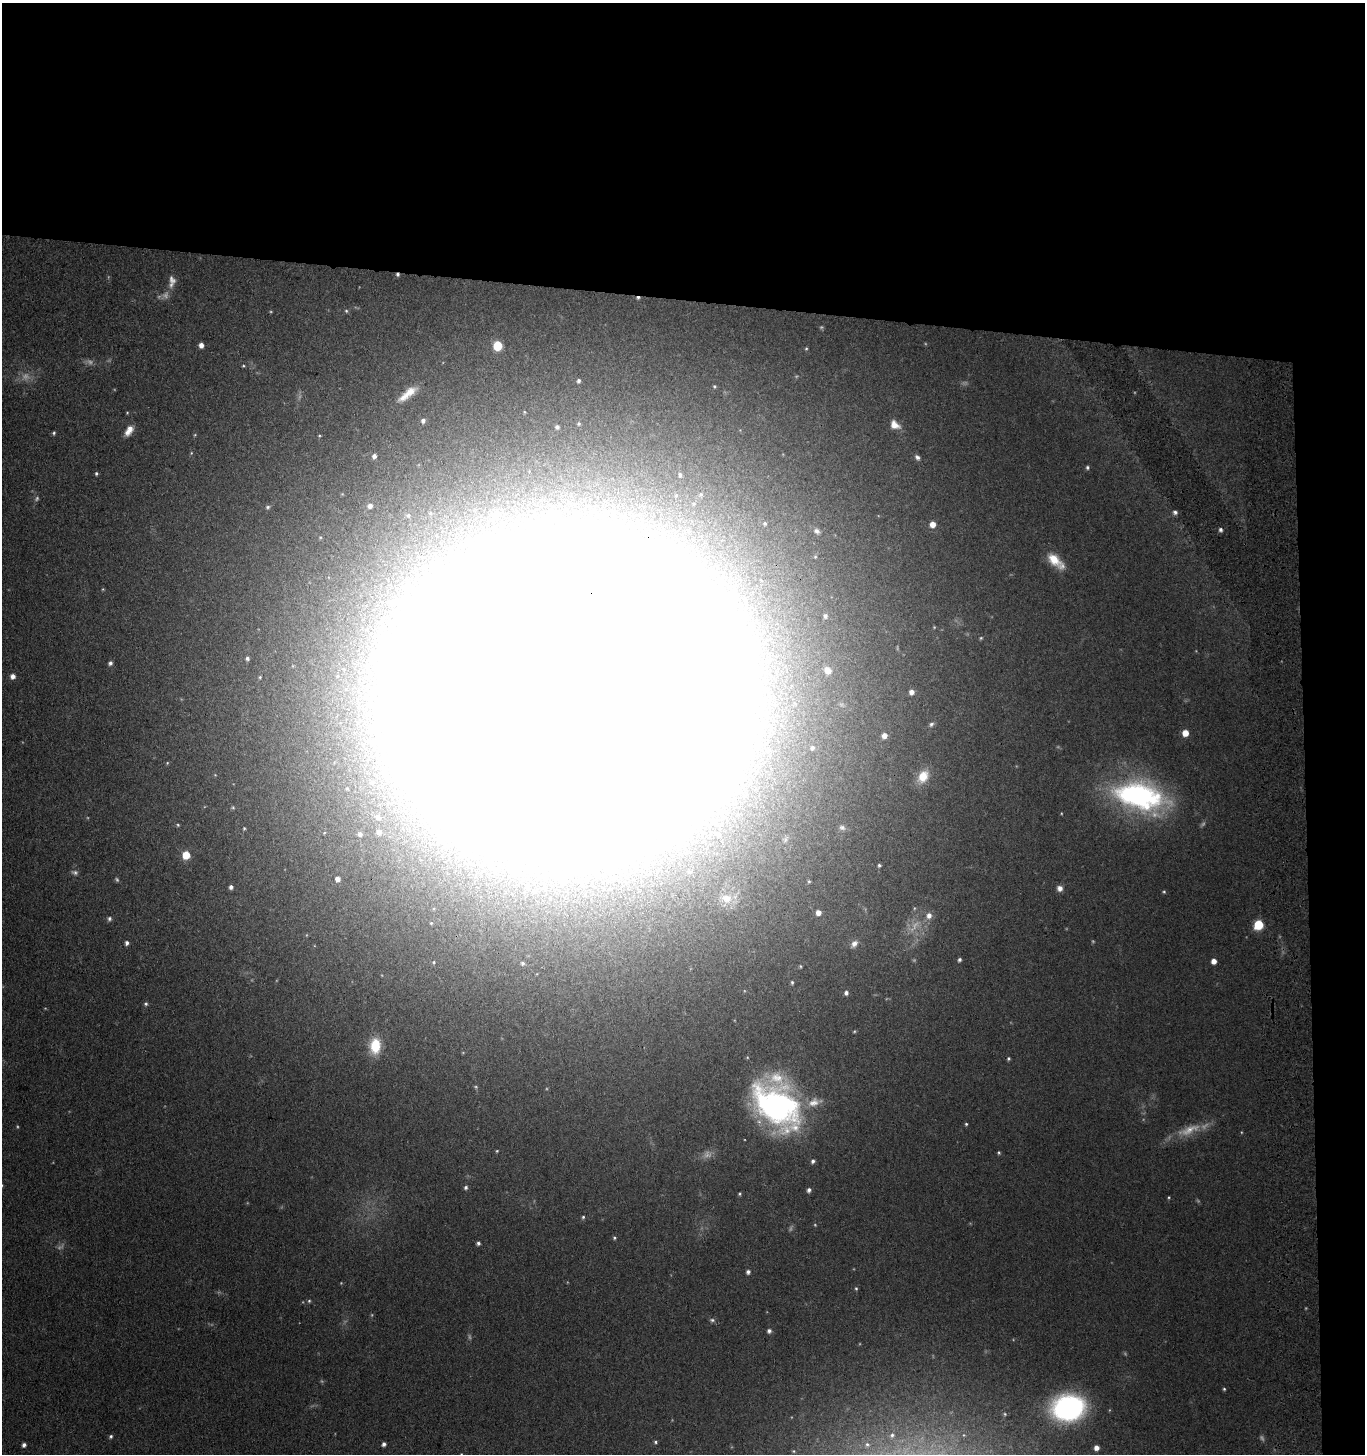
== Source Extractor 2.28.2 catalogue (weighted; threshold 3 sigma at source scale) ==
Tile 3 of 3 x 3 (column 3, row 1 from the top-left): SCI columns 2934-4296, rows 2907-4358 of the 4543 x 4361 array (HDU 1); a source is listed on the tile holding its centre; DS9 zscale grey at full resolution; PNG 1367 x 1456 px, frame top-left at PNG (2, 3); no overlay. Shown black and unused: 24% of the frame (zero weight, under 3 of 4 exposures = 5% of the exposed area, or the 3 px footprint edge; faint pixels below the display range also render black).
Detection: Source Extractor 2.28.2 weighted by HDU 2 'WHT'; one run over the whole footprint, this tile lists its part. Background 0.0674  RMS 0.0074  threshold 0.0332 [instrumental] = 3 sigma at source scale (4.5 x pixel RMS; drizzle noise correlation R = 1.50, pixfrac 1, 0.05/0.05 arcsec/px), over >= 5 px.
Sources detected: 160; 31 too faint to see at this stretch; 11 inside a brighter object's white glare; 2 cosmic-ray / hot-pixel residue — not listed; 1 inside a brighter listed object's ellipse — not listed separately; the other 115 listed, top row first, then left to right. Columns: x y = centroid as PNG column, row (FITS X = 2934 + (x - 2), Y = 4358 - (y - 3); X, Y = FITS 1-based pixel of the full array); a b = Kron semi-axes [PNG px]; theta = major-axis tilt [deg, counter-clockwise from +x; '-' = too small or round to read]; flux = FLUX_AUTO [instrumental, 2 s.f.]
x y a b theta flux
346 311 5 4 - 1
201 345 5 4 - 4.2
497 346 6 6 - 24
806 349 4 4 - 0.81
243 366 4 4 - 0.82
579 381 5 4 - 2
714 386 5 5 - 1
407 394 25 8 38 12
127 413 4 3 - 0.63
423 421 5 4 - 2.6
579 424 5 5 - 1.2
895 425 13 9 -36 7.4
557 427 5 5 - 1.8
129 430 13 7 59 7.2
54 433 5 4 - 1.3
195 435 5 4 - 0.78
319 436 5 3 - 0.78
191 453 5 4 - 0.78
374 456 5 4 - 3.1
917 457 8 6 -34 2.3
1087 467 5 5 - 1.4
96 473 4 4 - 1.2
680 475 4 3 - 1.4
701 494 6 5 - 1.3
370 506 7 7 - 4
268 507 6 6 - 1.4
1175 512 6 5 - 2.2
496 514 7 7 - 4.5
408 515 7 6 - 2
765 523 6 6 - 1.7
933 524 5 5 - 7.7
1220 530 5 4 - 2
817 531 9 7 -33 2.7
1054 560 19 11 -44 15
103 589 5 3 - 0.69
825 616 5 4 - 1.9
981 638 5 4 - 0.91
247 658 5 4 - 2.1
110 663 5 5 - 2.2
827 670 11 9 -41 4.8
13 676 5 5 - 4.4
260 677 4 4 - 0.86
911 692 5 5 - 4.1
567 696 149 124 5 41000
931 724 7 5 24 1.8
1185 733 5 5 - 11
884 735 5 5 - 5.2
812 748 6 5 - 1.8
167 763 5 4 - 0.8
923 776 15 10 57 15
372 782 5 4 - 1.2
1140 796 62 33 -15 170
233 807 5 4 - 0.95
378 817 8 7 - 3.8
178 825 4 4 - 0.9
842 827 9 6 -23 2.4
244 828 4 3 - 0.75
379 832 7 7 - 3.7
360 834 6 5 - 2.6
717 834 17 11 -28 15
186 855 5 5 - 24
879 865 4 4 - 1.3
337 879 5 5 - 4.8
809 882 5 4 - 1.1
231 887 4 4 - 2.7
1060 888 6 6 - 4
534 891 6 6 - 1.8
1164 892 5 4 - 1.1
726 898 18 14 -14 13
818 913 5 5 - 5.2
929 915 8 7 - 5.1
109 919 6 5 - 1.7
1258 925 6 6 - 39
127 943 4 4 - 2.4
854 944 11 7 47 4.5
959 960 4 3 - 1.7
1214 961 5 4 - 5.6
434 962 5 4 - 0.87
522 963 5 5 - 1.7
800 966 5 4 - 0.92
792 982 5 4 - 1.1
846 993 5 5 - 2.5
146 1004 5 5 - 1.6
854 1031 5 4 - 0.82
375 1046 18 12 86 22
1008 1059 5 4 - 1.2
777 1104 60 41 -54 210
966 1124 4 4 - 0.99
1189 1130 38 12 21 18
497 1151 4 3 - 0.78
999 1153 4 4 - 0.98
813 1161 5 4 - 2
466 1187 5 4 - 1.6
809 1190 5 4 - 2.5
740 1194 4 4 - 0.98
1169 1197 4 3 - 0.8
583 1217 5 4 - 1.2
614 1238 5 4 - 1.2
478 1243 4 4 - 1.9
748 1272 5 4 - 2.4
856 1288 5 3 - 0.99
309 1301 5 5 - 1.1
712 1320 8 5 -14 1.8
769 1331 5 5 - 2.4
1224 1389 4 4 - 0.95
1068 1408 31 24 10 150
1005 1414 5 4 - 1.1
892 1435 5 4 - 1.3
111 1436 5 4 - 1.5
656 1442 5 4 - 1.3
384 1444 4 4 - 2.4
867 1444 7 6 - 1.7
24 1445 4 4 - 2.5
1096 1448 5 4 - 4.4
461 1454 4 3 - 0.72
Overlapping masked pixels (flux is a lower limit): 1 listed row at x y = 567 696
Isophote crosses this tile's border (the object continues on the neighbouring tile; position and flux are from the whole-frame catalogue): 1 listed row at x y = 461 1454